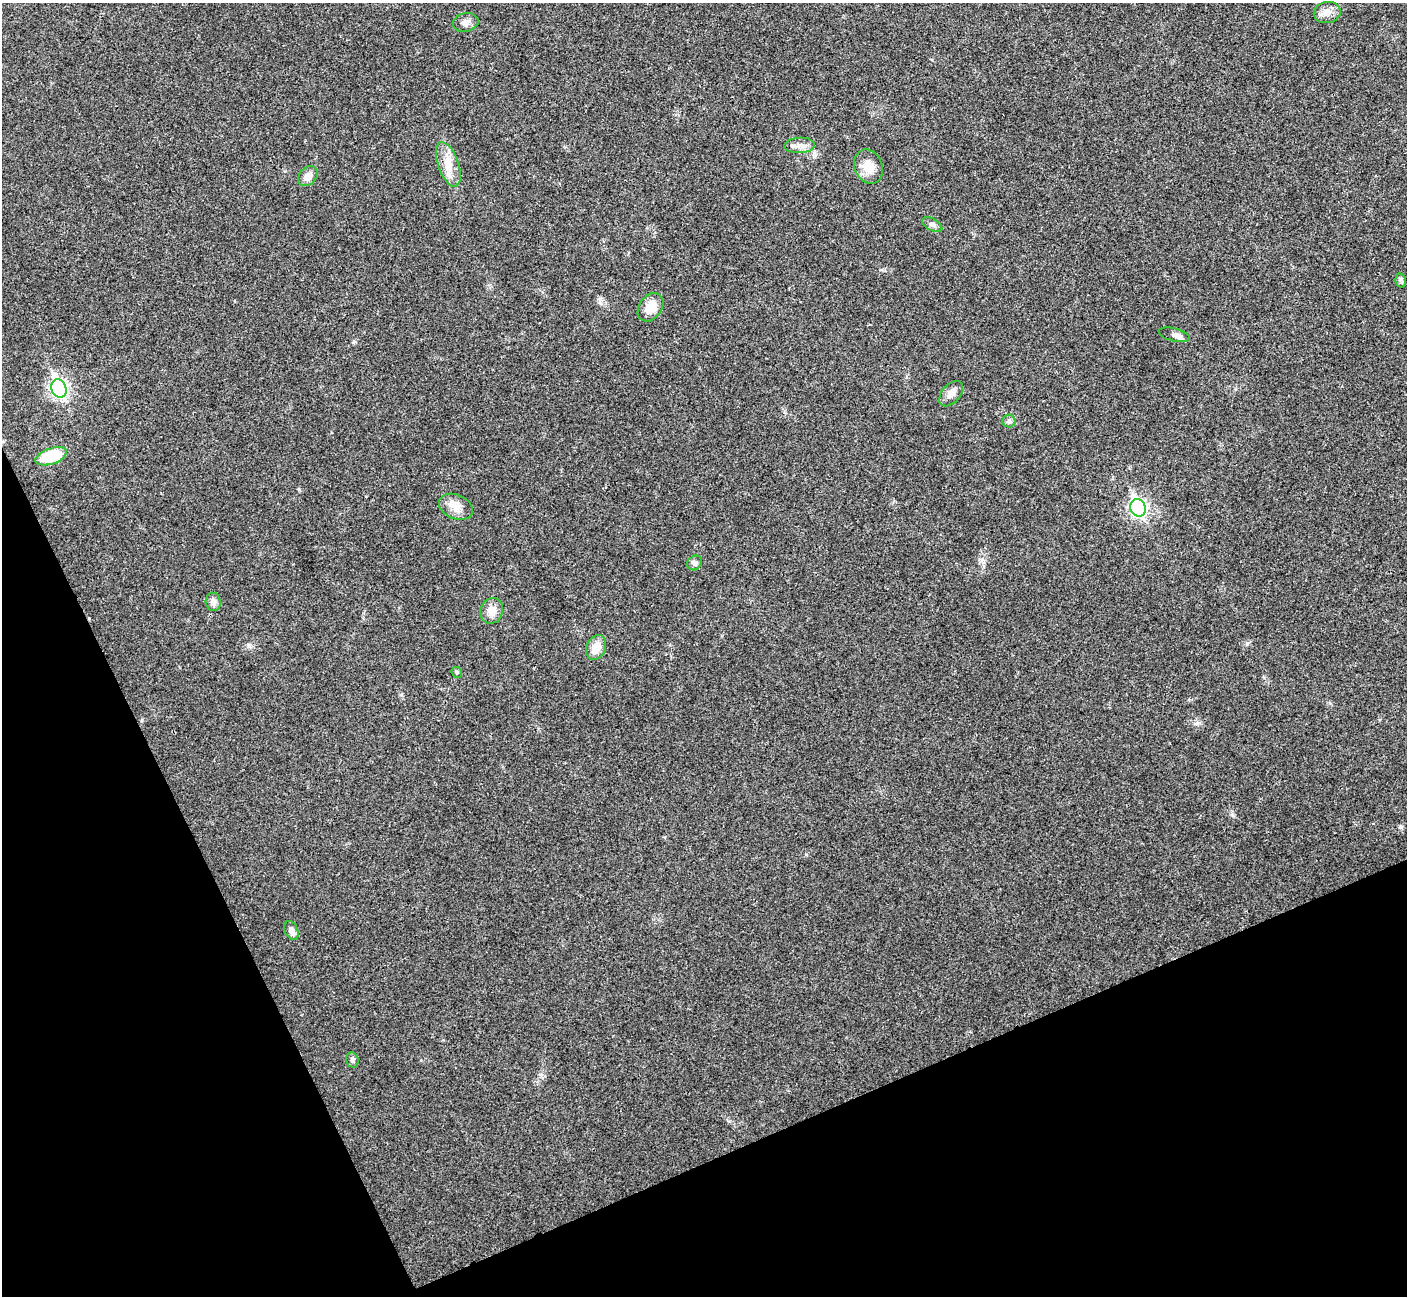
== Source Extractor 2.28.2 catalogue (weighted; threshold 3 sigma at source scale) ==
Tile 14 of 4 x 4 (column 2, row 4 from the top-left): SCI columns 1408-2812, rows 156-1449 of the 5628 x 5617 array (HDU 1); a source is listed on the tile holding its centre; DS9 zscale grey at full resolution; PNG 1409 x 1298 px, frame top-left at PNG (2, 3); each listed source drawn as its Kron ellipse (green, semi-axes under 4 px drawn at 4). Shown black and unused: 22% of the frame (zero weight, under 3 of 4 exposures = <1% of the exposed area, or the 3 px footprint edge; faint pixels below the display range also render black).
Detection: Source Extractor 2.28.2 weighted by HDU 2 'WHT'; one run over the whole footprint, this tile lists its part. Background 0.0214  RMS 0.004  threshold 0.0181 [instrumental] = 3 sigma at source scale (4.5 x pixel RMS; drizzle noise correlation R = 1.50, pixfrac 1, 0.05/0.05 arcsec/px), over >= 5 px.
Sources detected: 23; all 23 listed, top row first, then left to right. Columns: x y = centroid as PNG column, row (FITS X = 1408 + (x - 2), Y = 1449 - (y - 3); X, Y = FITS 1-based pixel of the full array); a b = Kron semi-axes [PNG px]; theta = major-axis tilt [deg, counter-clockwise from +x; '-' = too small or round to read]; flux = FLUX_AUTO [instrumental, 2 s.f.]
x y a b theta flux
1327 13 13 10 10 3.1
466 22 13 9 12 2.1
800 145 15 8 3 2.9
448 164 23 10 -71 6.2
868 167 18 14 -67 5.3
308 176 11 8 47 3.2
932 225 11 6 -29 1.3
1401 281 7 5 -78 0.83
650 307 15 11 53 6.1
1174 335 16 6 -15 1.8
59 388 9 7 -68 110
951 394 15 9 49 2.8
1009 421 6 6 - 0.96
51 456 16 8 19 17
456 507 18 12 -24 4.3
1138 508 9 7 -68 120
695 563 8 7 - 1.3
213 602 9 7 -81 2.1
492 611 13 11 69 4.2
596 647 13 9 65 5
457 672 6 5 - 0.61
291 930 10 6 -63 2.2
352 1060 7 6 - 1.1
Unlisted compact peaks at least as high as the median listed source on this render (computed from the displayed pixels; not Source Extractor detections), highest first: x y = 1247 643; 806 854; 1232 815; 1197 723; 982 559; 600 303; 299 490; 248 645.